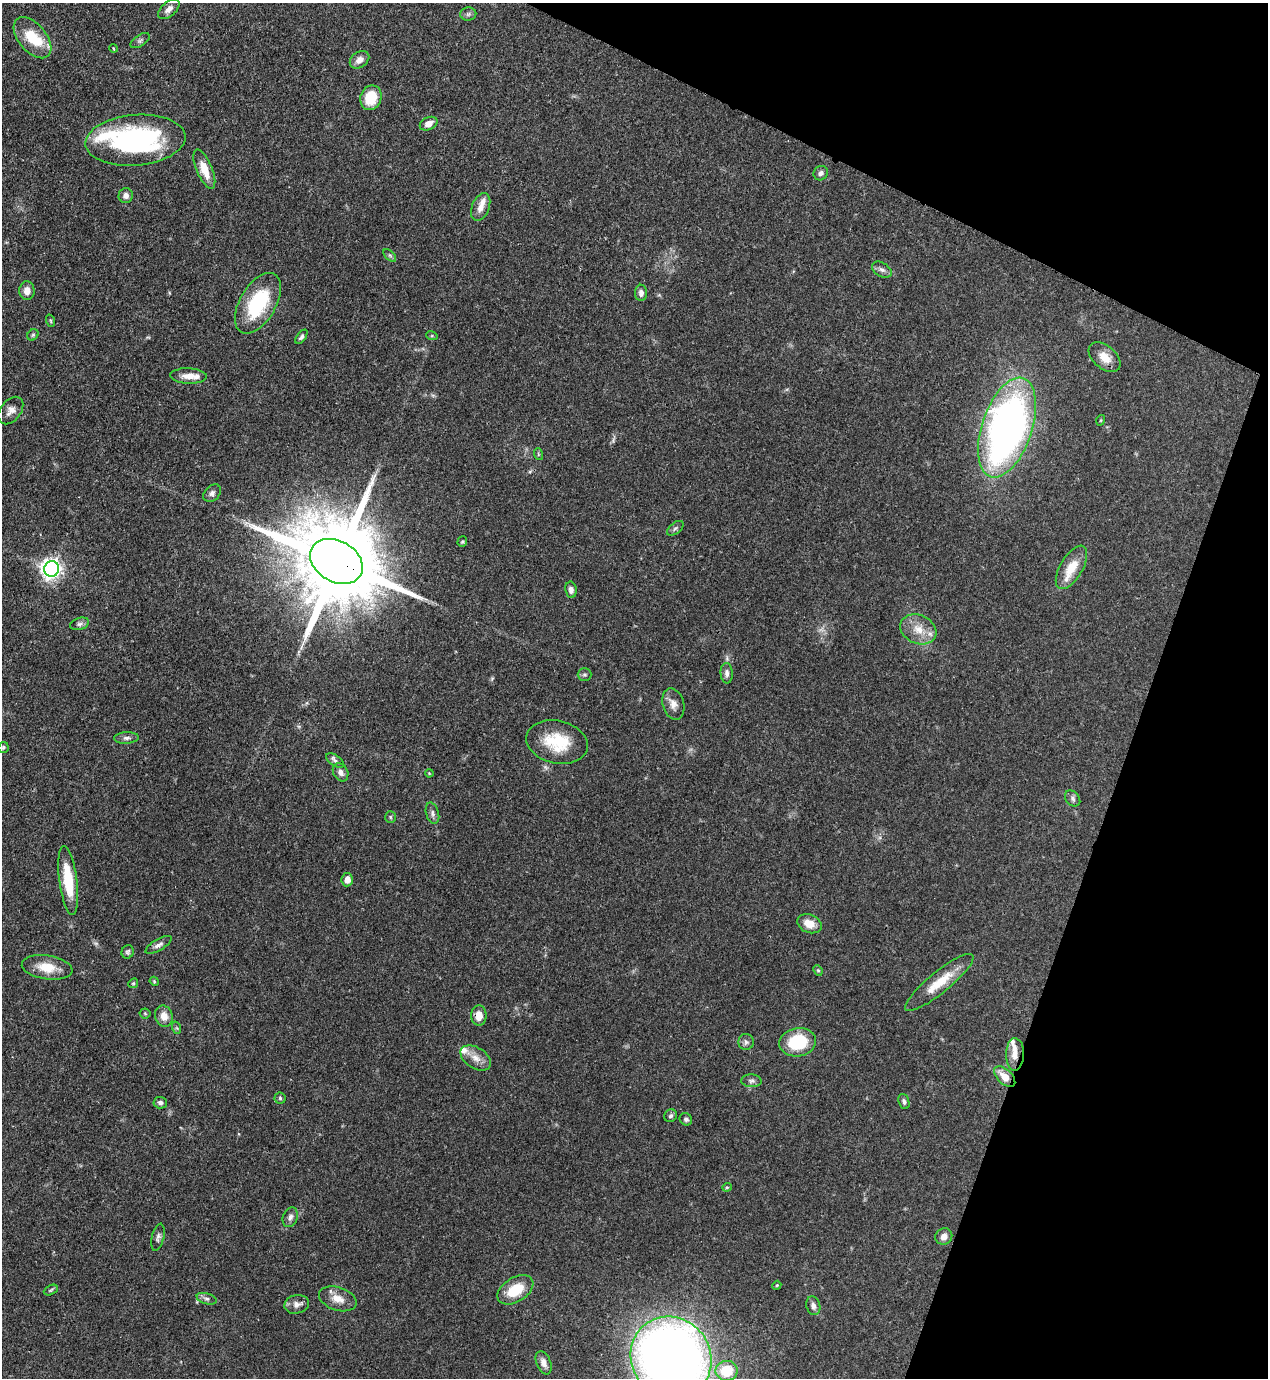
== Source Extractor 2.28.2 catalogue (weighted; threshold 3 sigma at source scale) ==
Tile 8 of 4 x 4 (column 4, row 2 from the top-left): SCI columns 4026-5291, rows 2791-4166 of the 5645 x 5583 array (HDU 1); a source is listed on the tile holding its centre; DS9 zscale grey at full resolution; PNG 1270 x 1380 px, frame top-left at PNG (2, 3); each listed source drawn as its Kron ellipse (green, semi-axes under 4 px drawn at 4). Shown black and unused: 19% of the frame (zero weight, under 3 of 4 exposures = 7% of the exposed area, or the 3 px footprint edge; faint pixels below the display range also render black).
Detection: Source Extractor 2.28.2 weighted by HDU 2 'WHT'; one run over the whole footprint, this tile lists its part. Background 0.0728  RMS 0.0036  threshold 0.0162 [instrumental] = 3 sigma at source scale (4.5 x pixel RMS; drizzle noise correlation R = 1.50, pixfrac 1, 0.05/0.05 arcsec/px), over >= 5 px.
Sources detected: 99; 3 too faint to see at this stretch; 1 inside a brighter object's white glare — neither listed nor drawn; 7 inside a brighter listed object's ellipse — not listed separately; the other 88 listed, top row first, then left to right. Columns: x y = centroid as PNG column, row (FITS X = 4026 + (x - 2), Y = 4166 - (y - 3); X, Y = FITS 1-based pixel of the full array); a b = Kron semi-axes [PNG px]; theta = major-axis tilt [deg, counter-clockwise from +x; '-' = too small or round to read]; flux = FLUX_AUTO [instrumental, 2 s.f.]
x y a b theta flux
169 9 13 7 42 2.2
468 14 8 6 2 0.93
32 38 24 14 -50 11
140 41 11 5 34 0.94
114 48 4 3 - 0.39
359 60 10 7 36 2.2
371 98 12 10 68 10
429 124 9 6 25 2.5
135 140 50 25 5 63
204 169 21 8 -67 6.4
821 173 7 6 - 1.1
126 195 7 7 - 1.7
481 207 15 8 68 2.9
390 255 7 4 -44 0.65
882 270 11 6 -30 1.4
27 291 9 7 87 2.8
641 293 8 6 -89 1.6
258 303 33 18 60 26
51 321 6 4 -71 0.49
33 335 6 5 - 0.59
432 336 6 4 -18 0.42
301 337 8 4 54 0.88
1105 357 18 11 -40 4.5
189 376 18 7 -2 3.6
11 411 15 10 52 2.8
1101 420 5 3 - 0.35
1007 427 52 25 71 180
538 454 6 3 -72 0.36
212 493 10 7 46 1.3
675 528 9 5 38 0.89
462 542 5 5 - 0.47
336 561 28 20 -29 7200
1071 567 24 11 59 7.4
51 569 8 7 - 190
571 590 8 5 -81 1.5
80 624 10 6 17 1.1
918 629 19 14 -24 6.2
727 673 10 6 -85 1.5
585 675 7 6 - 0.78
673 704 16 10 -74 2.9
127 738 12 5 3 1.2
557 742 31 21 -13 15
3 747 5 5 - 0.67
335 760 10 5 -34 1.1
341 772 9 7 -63 1.8
429 773 4 3 - 0.29
1073 798 9 6 -48 1.1
432 813 11 6 -75 1.2
390 817 6 5 - 0.58
68 880 35 9 -82 14
347 880 7 5 84 2.6
809 924 12 9 -21 4.7
158 945 15 5 30 1.5
128 952 7 6 - 0.76
47 967 25 12 -8 7.5
818 970 5 4 - 0.49
154 981 5 3 - 0.32
939 982 43 10 39 9.5
133 983 5 4 - 0.45
145 1013 5 5 - 0.47
479 1015 10 7 -90 3.7
164 1016 11 8 -71 3.7
177 1028 6 4 -70 0.51
746 1042 8 7 - 1.2
798 1042 18 14 10 17
1015 1054 16 9 89 3.8
476 1058 17 10 -32 3.6
1005 1077 13 7 -45 4.8
751 1081 10 6 -2 1.1
280 1098 5 5 - 0.61
904 1101 8 5 -70 0.86
160 1103 7 5 -3 0.97
671 1116 7 6 - 1
686 1119 6 6 - 0.92
727 1187 4 4 - 0.39
290 1217 10 7 69 1.4
944 1236 9 8 - 2.2
158 1237 14 6 77 1.2
777 1285 4 3 - 0.36
51 1290 7 4 26 0.59
515 1290 20 12 32 10
207 1299 10 5 -16 1.1
338 1299 19 11 -18 4.4
297 1304 12 9 14 2.3
813 1306 9 7 -74 1.6
671 1358 42 39 -52 430
544 1363 12 7 -68 2.2
727 1371 11 10 - 13
Overlapping masked pixels (flux is a lower limit): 3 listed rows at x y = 336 561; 1015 1054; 1005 1077
Isophote crosses this tile's border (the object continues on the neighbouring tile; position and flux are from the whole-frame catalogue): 1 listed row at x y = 671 1358